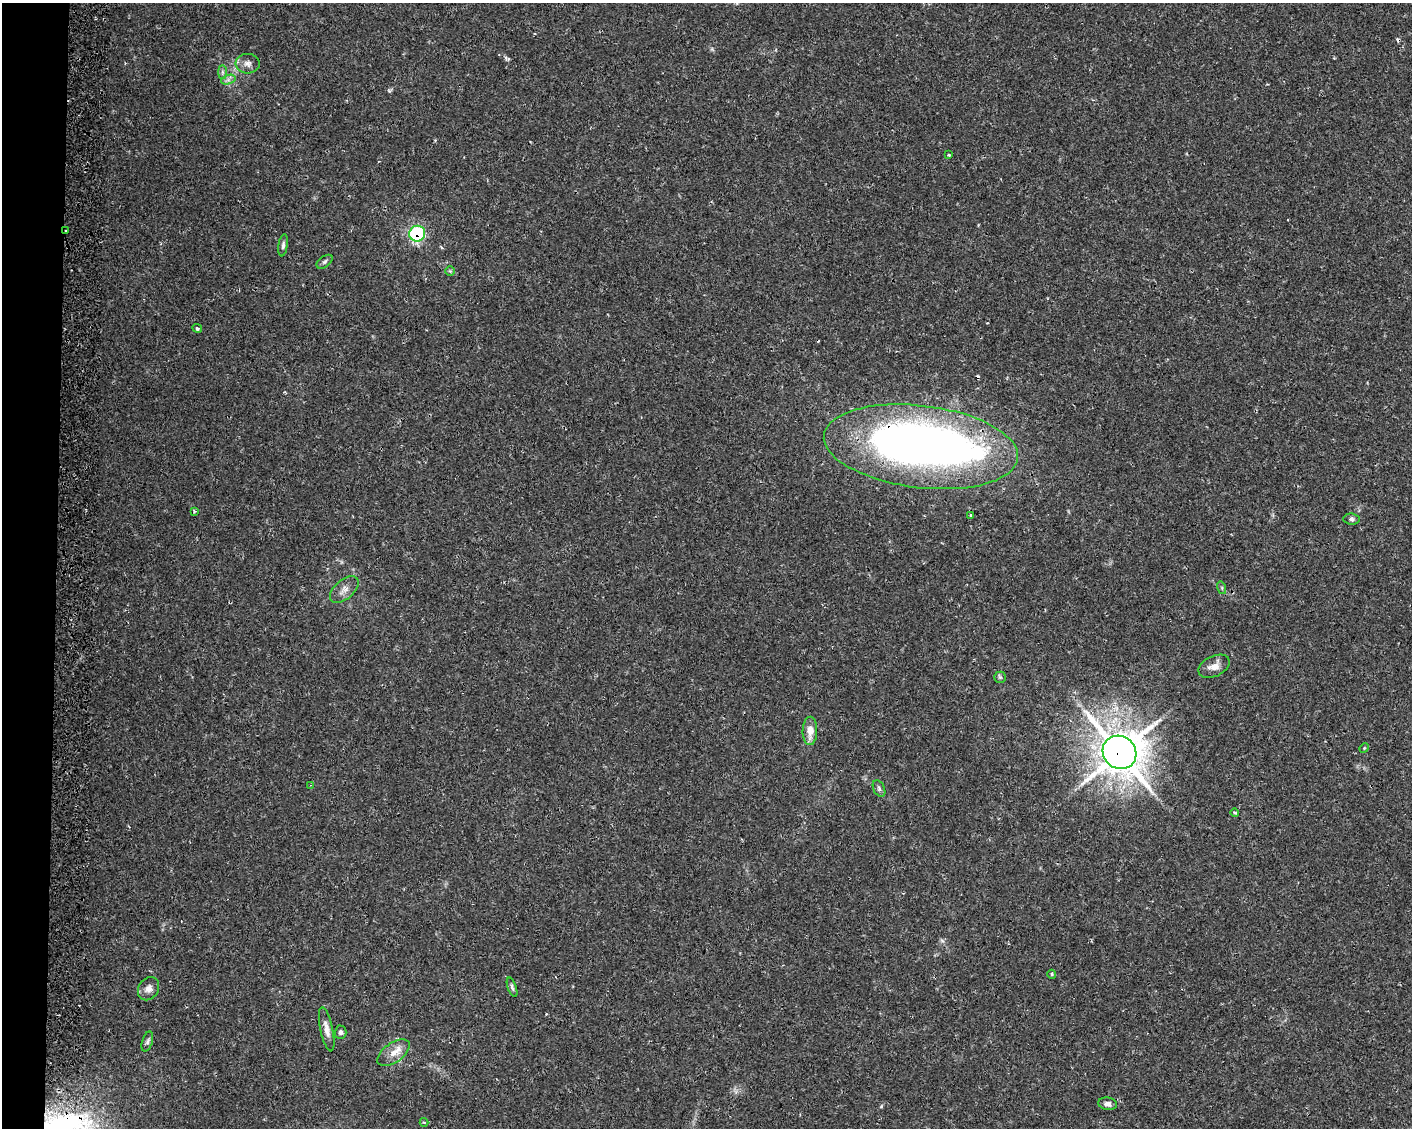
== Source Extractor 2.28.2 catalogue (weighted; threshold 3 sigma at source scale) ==
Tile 4 of 3 x 4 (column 1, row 2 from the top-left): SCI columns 336-1745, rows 2310-3435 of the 4845 x 4632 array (HDU 1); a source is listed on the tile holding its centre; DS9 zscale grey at full resolution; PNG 1414 x 1130 px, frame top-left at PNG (2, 3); each listed source drawn as its Kron ellipse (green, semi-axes under 4 px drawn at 4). Shown black and unused: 4% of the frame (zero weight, under 2 of 3 exposures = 5% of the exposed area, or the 3 px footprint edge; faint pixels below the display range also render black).
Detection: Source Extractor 2.28.2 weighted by HDU 2 'WHT'; one run over the whole footprint, this tile lists its part. Background 0.013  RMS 0.0027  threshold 0.0122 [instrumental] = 3 sigma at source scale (4.5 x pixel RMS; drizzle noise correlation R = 1.50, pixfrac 1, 0.0396/0.0396 arcsec/px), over >= 5 px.
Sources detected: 38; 1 inside a brighter object's white glare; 4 cosmic-ray / hot-pixel residue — neither listed nor drawn; the other 33 listed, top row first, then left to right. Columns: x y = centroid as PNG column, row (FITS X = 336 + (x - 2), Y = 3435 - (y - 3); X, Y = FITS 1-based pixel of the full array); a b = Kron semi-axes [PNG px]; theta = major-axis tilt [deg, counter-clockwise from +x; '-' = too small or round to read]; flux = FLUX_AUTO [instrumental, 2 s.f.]
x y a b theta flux
248 64 12 9 -5 1.7
222 72 7 4 -90 0.6
228 80 7 4 18 0.82
949 155 3 3 - 0.4
66 231 3 2 - 0.28
417 234 8 7 - 27
283 245 11 4 81 0.72
325 262 9 5 38 0.62
450 271 5 5 - 0.34
197 328 5 4 - 0.5
921 447 98 41 -7 220
194 511 3 3 - 0.33
970 515 3 3 - 0.35
1351 519 8 5 -5 0.63
1222 588 6 4 -73 0.42
344 589 17 9 41 2.1
1214 666 17 10 25 2.2
1000 677 6 5 - 0.5
810 731 14 7 89 2.9
1364 748 5 4 - 0.29
1119 752 17 16 - 670
311 785 4 2 - 0.21
879 788 9 5 -64 0.62
1235 813 4 3 - 0.43
1052 974 4 4 - 0.3
512 987 10 4 -71 0.63
149 989 12 10 56 1.7
327 1029 22 6 -78 2
341 1032 7 6 - 0.7
147 1042 10 5 73 0.7
394 1053 18 9 36 2.8
1108 1104 9 6 -9 1.1
424 1122 4 4 - 0.29
Overlapping masked pixels (flux is a lower limit): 4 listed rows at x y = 66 231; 417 234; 921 447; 1119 752